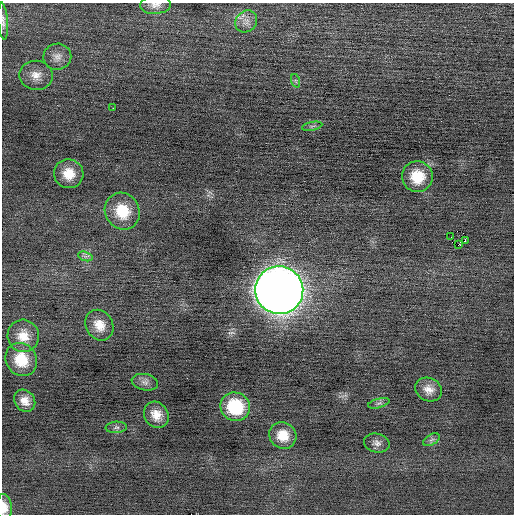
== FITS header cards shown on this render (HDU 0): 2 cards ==
NAXIS1  =                  512 / Axis length
NAXIS2  =                  512 / Axis length

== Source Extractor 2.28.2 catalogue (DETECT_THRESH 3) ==
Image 512 x 512 px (HDU 0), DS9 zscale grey, 1 PNG px = 1 image px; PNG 516 x 516 px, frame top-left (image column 1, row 512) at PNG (2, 3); each listed source drawn as its Kron ellipse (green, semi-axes under 4 px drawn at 4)
Background -0.0354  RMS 0.71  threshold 2.12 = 3 sigma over >= 5 px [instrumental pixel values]
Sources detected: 30; all 30 listed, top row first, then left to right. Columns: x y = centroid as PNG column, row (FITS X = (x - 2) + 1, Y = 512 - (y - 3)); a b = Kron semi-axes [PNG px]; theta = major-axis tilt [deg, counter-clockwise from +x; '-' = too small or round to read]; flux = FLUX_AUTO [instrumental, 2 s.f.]
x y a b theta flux
155 5 15 9 4 310
3 21 19 4 -85 200
246 21 12 10 45 350
57 57 14 13 - 400
36 75 16 14 -1 560
296 81 7 4 -71 89
113 108 3 2 - 51
312 126 10 3 11 92
69 174 15 14 - 860
417 177 15 15 - 1300
122 211 19 17 -59 1500
451 237 2 2 - 130
465 240 3 2 - 69
458 245 3 2 - 280
85 256 7 4 -19 120
279 290 24 24 - 84000
99 325 16 13 -58 690
23 336 16 15 - 770
21 360 17 15 -54 1300
145 382 13 8 -12 230
429 389 14 11 -27 450
25 401 12 10 -51 440
379 403 11 4 16 130
235 407 15 14 - 2400
156 415 14 11 -55 580
116 427 11 5 4 130
283 435 14 13 - 830
431 440 9 5 30 130
377 443 13 9 -13 250
4 507 13 8 -87 460
At the frame edge (FLAGS 8, measured only in part): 3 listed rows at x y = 155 5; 3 21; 4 507